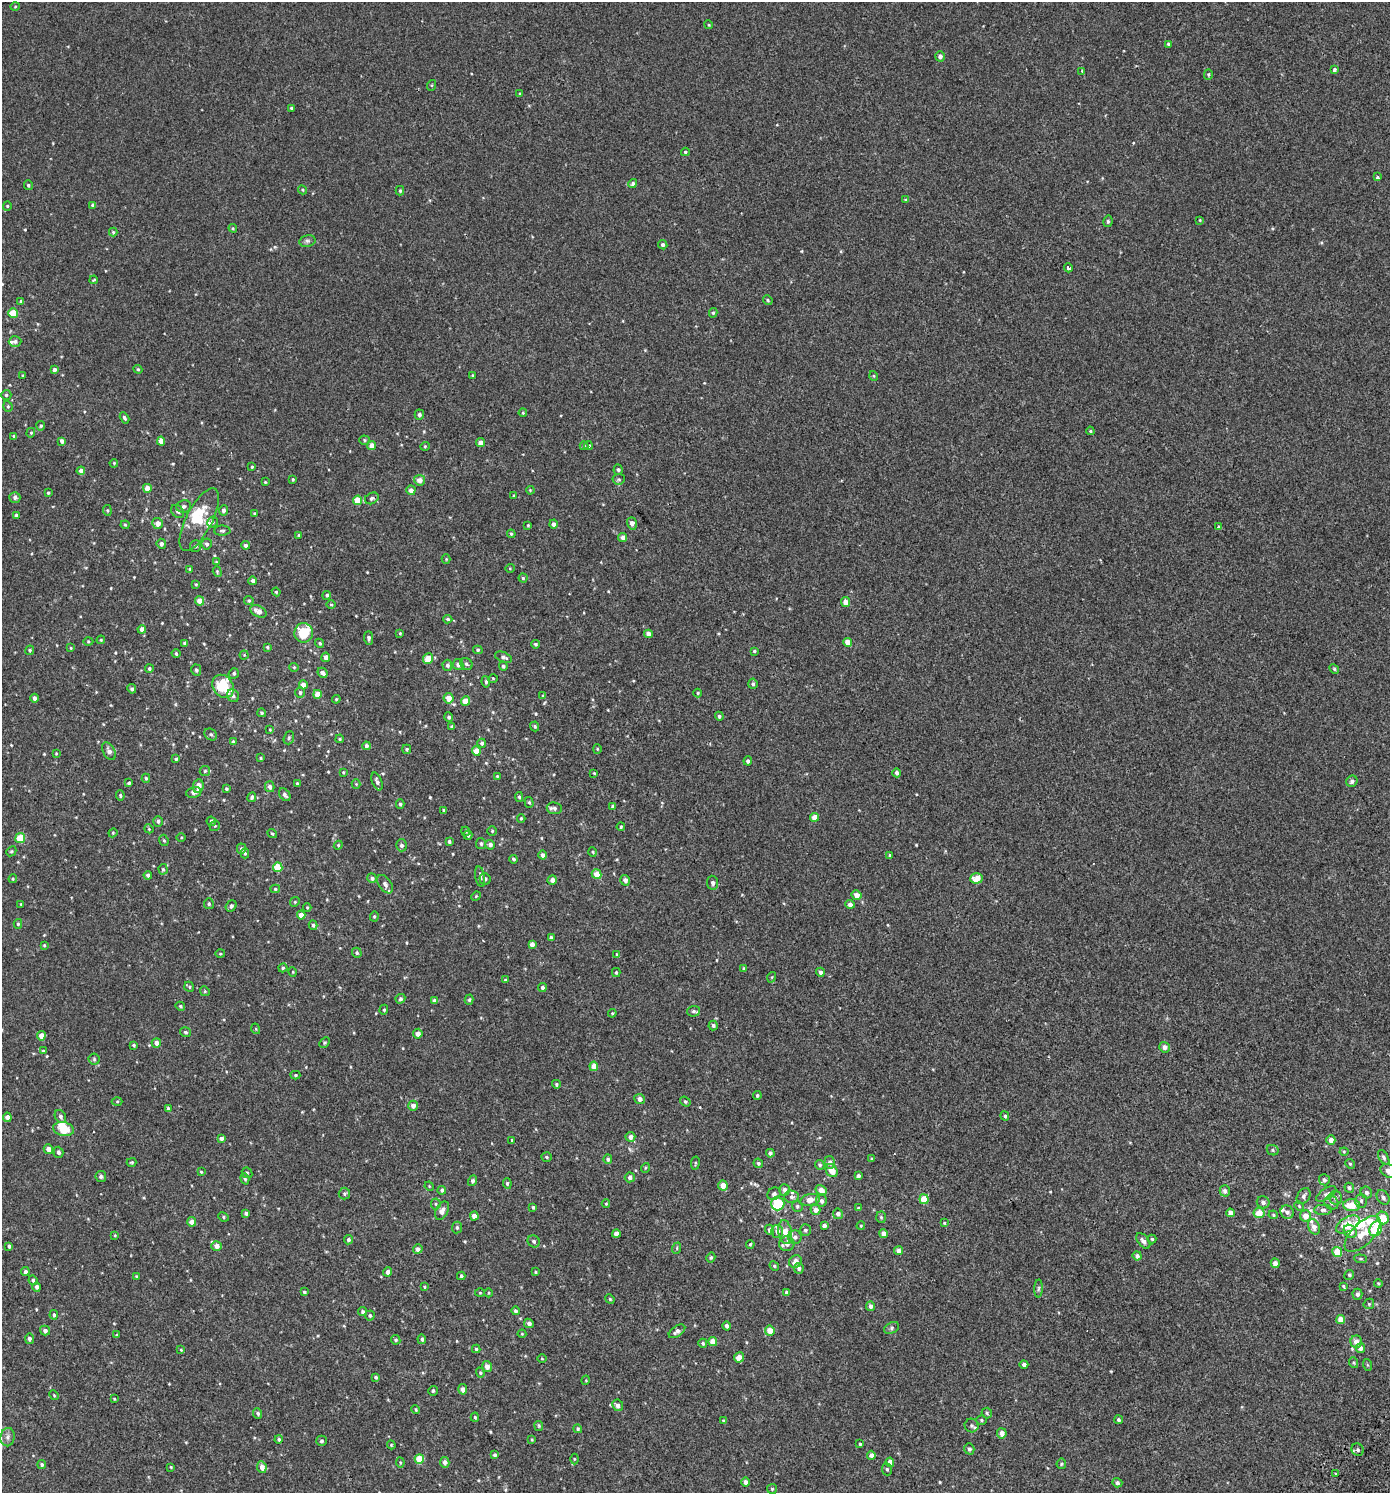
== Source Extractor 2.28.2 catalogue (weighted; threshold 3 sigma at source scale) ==
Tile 6 of 4 x 4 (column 2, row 2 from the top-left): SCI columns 1648-3035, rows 3040-4530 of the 6007 x 6069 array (HDU 1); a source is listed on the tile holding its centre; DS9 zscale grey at full resolution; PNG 1392 x 1495 px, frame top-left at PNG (2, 2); each listed source drawn as its Kron ellipse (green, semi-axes under 4 px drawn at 4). Shown black and unused: <1% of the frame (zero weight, under 2 of 3 exposures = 3% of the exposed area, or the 3 px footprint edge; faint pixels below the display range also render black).
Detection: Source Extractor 2.28.2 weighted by HDU 2 'WHT'; one run over the whole footprint, this tile lists its part. Background 0.00218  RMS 0.0058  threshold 0.0262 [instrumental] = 3 sigma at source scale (4.5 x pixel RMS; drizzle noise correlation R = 1.50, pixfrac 1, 0.0396/0.0396 arcsec/px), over >= 5 px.
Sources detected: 554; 1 inside a brighter object's white glare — neither listed nor drawn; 14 inside a brighter listed object's ellipse — not listed separately; of the other 539, all 500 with FLUX_AUTO >= 0.44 (the completeness limit of this list) listed and drawn (39 fainter detections not listed), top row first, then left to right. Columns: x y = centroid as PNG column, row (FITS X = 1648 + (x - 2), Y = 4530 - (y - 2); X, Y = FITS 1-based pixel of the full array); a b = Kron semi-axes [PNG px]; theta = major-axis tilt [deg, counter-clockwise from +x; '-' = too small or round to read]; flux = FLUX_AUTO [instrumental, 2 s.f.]
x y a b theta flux
15 7 4 3 - 0.44
709 25 4 3 - 0.47
1168 44 3 3 - 0.79
940 56 5 4 - 2.1
1334 69 3 3 - 2.8
1082 71 3 3 - 0.7
1208 74 5 4 - 0.6
432 85 5 3 - 0.56
520 94 4 3 - 0.5
291 108 4 3 - 0.73
685 152 4 3 - 0.82
1378 177 4 3 - 2.3
633 184 4 4 - 1.4
28 185 5 4 - 0.86
302 190 5 4 - 0.68
400 191 5 4 - 0.8
906 200 3 3 - 0.75
93 205 4 3 - 1.5
7 206 5 4 - 0.59
1200 220 4 4 - 0.49
1108 221 6 4 78 0.95
233 228 4 4 - 0.57
113 232 4 4 - 0.64
307 241 8 6 13 1.2
663 245 5 4 - 0.97
1068 268 4 3 - 2.6
94 280 4 3 - 0.53
768 300 5 4 - 0.71
21 301 4 3 - 1.1
13 313 5 4 - 9.9
713 313 4 4 - 0.88
15 341 6 5 - 1.5
138 369 4 4 - 0.67
54 370 4 3 - 1.6
23 375 4 3 - 0.48
472 375 4 3 - 0.5
874 376 5 3 - 0.44
6 395 5 5 - 0.88
8 406 5 4 - 0.76
523 413 4 4 - 0.56
419 415 5 4 - 1.5
124 418 6 3 -58 0.9
41 426 5 4 - 0.83
1090 431 4 3 - 0.73
31 433 5 4 - 0.7
14 436 3 3 - 0.78
364 440 5 4 - 0.73
62 441 4 4 - 2.1
161 441 4 4 - 4
480 443 4 4 - 2.8
588 445 4 4 - 1.1
372 446 4 4 - 4.1
425 446 4 4 - 0.63
584 446 4 4 - 0.66
114 463 4 3 - 0.49
252 467 4 3 - 0.62
618 470 5 4 - 0.97
81 471 4 4 - 2.5
293 479 4 3 - 0.67
619 479 6 5 - 0.8
420 480 5 5 - 3.2
265 482 3 3 - 0.52
147 488 4 4 - 4.7
411 490 4 4 - 2.5
530 490 4 3 - 0.48
48 493 4 3 - 0.62
514 496 4 3 - 0.52
15 497 5 5 - 1.9
372 498 7 5 30 1.2
358 500 5 4 - 11
184 506 7 6 - 1.4
107 510 5 3 - 0.6
223 510 5 4 - 1.7
177 511 7 5 -43 1.2
254 514 4 3 - 0.53
16 515 4 3 - 0.92
199 520 35 13 63 14
212 522 6 5 - 0.91
158 523 5 5 - 3.5
632 523 6 4 -73 2.9
553 524 4 4 - 1.6
125 525 4 4 - 0.51
528 525 3 3 - 0.54
1219 527 4 3 - 1.4
222 531 8 5 1 1
511 534 4 3 - 0.66
299 535 3 3 - 0.5
623 537 4 4 - 2.1
161 544 5 5 - 1.7
207 544 5 5 - 1.3
245 545 4 4 - 1
196 546 6 5 - 1.3
446 559 4 4 - 0.51
216 562 4 3 - 0.58
510 568 4 4 - 0.51
190 569 4 3 - 0.64
217 572 5 4 - 0.59
523 578 4 4 - 0.8
253 581 4 4 - 1.3
196 584 4 3 - 0.58
276 592 4 4 - 0.6
327 595 4 4 - 0.96
200 601 4 4 - 4.8
249 601 5 4 - 0.72
845 602 5 4 - 4.2
331 605 4 3 - 0.52
258 611 9 5 -28 3.7
448 619 4 4 - 0.83
142 629 4 4 - 2.5
304 633 10 9 - 16
400 633 3 2 - 0.55
648 634 4 4 - 3.2
369 638 7 4 -89 1.4
101 640 4 3 - 0.51
88 642 5 3 - 0.51
848 642 4 4 - 5.5
185 643 4 4 - 1.3
320 643 5 4 - 0.72
535 644 4 4 - 0.86
267 647 3 3 - 0.64
71 648 4 4 - 0.55
30 650 5 4 - 0.8
478 650 5 4 - 0.86
754 651 4 4 - 0.62
176 654 4 3 - 0.66
244 655 4 4 - 0.55
326 657 4 4 - 2.9
503 657 9 5 -20 1.5
428 658 5 5 - 6.6
466 664 7 5 -36 1.2
447 665 5 5 - 1.3
458 665 5 5 - 2.1
503 666 4 4 - 0.88
294 667 4 4 - 0.53
149 669 4 4 - 0.94
1334 669 5 4 - 0.67
196 670 5 5 - 1.3
234 673 5 5 - 0.94
322 673 5 4 - 2.6
493 678 5 3 - 0.47
486 682 5 4 - 0.91
753 684 5 4 - 1.1
303 685 5 4 - 3.2
223 686 12 10 -54 23
132 689 5 4 - 1.1
300 692 5 5 - 1.3
698 693 4 4 - 0.59
317 694 4 4 - 5.9
233 696 6 5 - 1.4
543 696 4 4 - 0.66
35 698 4 4 - 1.8
449 698 5 5 - 5.9
336 699 4 4 - 0.59
465 701 5 4 - 5.5
262 713 4 3 - 0.77
719 716 4 4 - 1.1
449 717 5 4 - 0.98
535 726 5 4 - 0.8
452 727 3 3 - 0.88
270 730 4 4 - 0.46
211 734 7 5 -36 1.1
289 738 7 5 70 0.99
340 739 4 3 - 0.63
233 742 4 3 - 1.3
482 743 4 4 - 1.4
366 746 4 3 - 1.6
407 749 4 4 - 0.71
597 749 4 4 - 0.52
109 751 9 5 -60 1.9
476 751 4 4 - 7.7
56 753 3 2 - 0.46
261 758 4 3 - 0.6
176 759 3 3 - 0.83
748 761 4 4 - 1.4
205 771 5 5 - 0.76
343 772 4 3 - 0.56
594 773 4 4 - 0.5
897 773 4 4 - 1.3
497 776 4 3 - 0.46
146 778 4 4 - 0.81
377 781 9 5 -69 1.6
1352 781 6 5 - 1.8
129 783 4 3 - 0.72
297 784 3 3 - 0.76
356 784 4 4 - 0.52
198 786 7 5 82 4
270 787 5 4 - 1.8
226 789 4 4 - 0.89
194 792 7 5 10 2.4
120 795 5 3 - 0.71
285 795 7 5 -55 1.5
252 797 5 4 - 0.99
519 797 5 4 - 0.8
529 802 5 4 - 0.81
400 804 4 3 - 0.86
613 806 3 3 - 1.1
554 808 7 6 - 1.5
444 810 3 3 - 0.86
815 817 4 4 - 4.8
521 818 4 3 - 0.58
158 821 5 4 - 1.2
211 821 5 4 - 1.2
215 826 5 5 - 0.76
621 827 4 3 - 0.65
149 829 5 3 - 0.53
492 831 5 5 - 0.72
466 832 5 3 - 0.49
113 833 5 4 - 0.58
272 834 5 4 - 0.66
468 835 5 4 - 0.79
181 837 4 3 - 0.49
20 838 5 5 - 14
164 840 6 4 -67 0.77
449 842 3 3 - 0.91
481 843 5 5 - 0.92
338 845 4 4 - 0.58
401 845 6 5 - 1.6
490 845 5 4 - 1.8
241 849 5 4 - 1.4
11 851 5 4 - 0.75
593 852 5 3 - 0.49
245 853 5 4 - 0.75
543 855 4 4 - 1.7
890 855 3 3 - 0.71
513 859 4 4 - 1
278 867 5 4 - 13
163 869 5 4 - 0.76
597 874 5 4 - 6.3
148 875 4 4 - 1.5
480 877 10 5 -81 1.4
372 878 5 4 - 1.5
977 878 6 5 - 5.9
13 879 4 4 - 0.57
485 879 6 5 - 1.2
552 880 5 4 - 2.3
625 880 5 5 - 2.4
713 883 7 5 -82 1.5
385 884 10 6 -54 2.1
275 889 5 4 - 0.78
857 895 5 4 - 3.9
476 896 5 4 - 0.56
295 902 5 4 - 0.62
21 904 4 3 - 0.48
209 904 5 5 - 0.84
850 904 5 4 - 2
231 906 6 5 - 1.3
307 908 4 4 - 0.5
301 915 4 4 - 4
374 916 5 4 - 0.72
18 924 5 4 - 0.76
313 925 5 4 - 1
551 938 4 3 - 1.4
532 944 4 4 - 2.7
44 945 4 4 - 0.49
357 953 5 4 - 0.86
220 954 5 3 - 0.54
616 954 4 3 - 0.74
283 968 4 4 - 0.86
744 968 3 3 - 0.74
293 972 5 3 - 0.44
616 972 4 4 - 0.73
820 972 4 4 - 1.5
772 977 5 3 - 0.49
505 980 4 4 - 0.69
189 987 5 4 - 0.75
542 988 4 4 - 1.4
205 991 5 4 - 0.62
400 999 5 4 - 0.95
435 1000 4 3 - 1.6
469 1000 5 4 - 0.83
180 1006 5 4 - 0.76
384 1010 5 4 - 0.72
693 1011 6 5 - 1.2
612 1013 4 4 - 0.56
713 1025 5 4 - 1.2
256 1029 5 3 - 0.48
185 1032 6 5 - 0.97
418 1034 5 4 - 3.3
41 1036 4 4 - 5.3
156 1043 4 4 - 3.2
325 1043 6 4 46 0.63
134 1045 4 3 - 0.72
1164 1047 5 5 - 2.1
43 1051 4 3 - 0.45
94 1059 5 5 - 0.8
594 1066 4 4 - 5.8
295 1075 5 4 - 0.71
556 1084 4 4 - 0.84
757 1095 4 4 - 0.92
639 1099 5 5 - 2.5
117 1101 5 3 - 0.57
685 1102 5 4 - 0.82
413 1106 5 5 - 2.7
168 1109 4 3 - 1.7
60 1116 7 5 -59 1.4
1005 1116 5 4 - 1
7 1117 4 4 - 2.6
64 1129 10 7 -12 10
630 1137 5 5 - 2.6
221 1138 4 4 - 1.9
512 1140 3 3 - 0.5
1331 1140 5 4 - 3.5
48 1149 5 4 - 3.5
1273 1150 6 5 - 1
58 1152 5 4 - 1.5
1344 1152 4 4 - 0.51
770 1153 4 4 - 1.2
546 1157 5 4 - 0.69
1384 1157 8 4 -58 1.1
608 1159 4 4 - 1.1
872 1159 4 4 - 0.62
132 1162 5 3 - 0.6
830 1162 6 5 - 2.1
695 1163 7 3 82 0.61
758 1163 5 4 - 0.92
1350 1164 5 4 - 0.73
820 1165 5 4 - 0.95
645 1168 5 3 - 0.49
832 1171 7 5 -56 6.3
1389 1171 9 6 -22 4.5
201 1172 4 3 - 0.57
247 1173 6 4 -44 0.72
858 1176 4 4 - 1.5
101 1177 5 5 - 1.1
630 1177 5 5 - 1.7
245 1179 6 4 -70 0.99
1324 1180 5 5 - 1.5
473 1181 5 4 - 1.4
507 1183 5 4 - 0.95
723 1185 5 5 - 4.9
429 1186 5 4 - 0.5
1349 1188 5 4 - 1.1
442 1190 4 4 - 1
785 1190 5 5 - 2
821 1190 6 5 - 3.4
1225 1191 6 5 - 1.7
1366 1193 6 5 - 1.5
344 1194 6 5 - 0.94
774 1194 7 6 - 1.6
1326 1194 11 5 34 1.6
1304 1196 9 6 57 1.6
792 1197 7 6 - 1.4
1383 1197 8 5 -57 1.9
1335 1198 7 6 - 1.5
924 1199 5 4 - 9.5
810 1200 10 6 12 4.9
821 1201 6 5 - 1.9
1361 1201 7 6 - 1.5
1263 1202 6 6 - 1.9
778 1203 7 6 - 21
1331 1203 7 6 - 1.6
436 1204 5 5 - 0.9
606 1204 4 4 - 0.53
1352 1205 8 6 -4 10
797 1206 5 5 - 1
1299 1206 5 3 - 0.45
533 1207 4 4 - 0.96
858 1208 4 4 - 0.65
815 1210 5 5 - 3.1
1323 1210 9 5 0 1.4
442 1211 10 6 61 2.9
1287 1212 7 6 - 2
246 1213 4 3 - 1.1
1230 1213 4 4 - 3
1259 1213 5 5 - 7.6
838 1214 5 5 - 2
1273 1215 5 4 - 0.64
474 1216 4 4 - 4.5
1306 1216 5 5 - 4.9
223 1217 5 4 - 0.81
881 1217 6 5 - 0.81
1383 1218 6 5 - 9.5
192 1222 4 4 - 3.5
944 1223 4 4 - 0.5
1348 1224 13 7 32 13
824 1226 4 4 - 1.6
861 1226 4 3 - 0.56
1314 1227 8 5 -66 2.8
457 1228 6 5 - 1
1376 1229 8 6 62 23
769 1230 5 4 - 1.8
805 1230 6 5 - 1.2
777 1231 6 6 - 2.9
1350 1231 7 6 - 3.7
785 1232 12 7 -80 5.9
883 1233 4 4 - 2.7
616 1234 4 4 - 3.1
1363 1234 23 11 45 9.4
115 1235 4 4 - 0.48
795 1237 7 6 - 1.8
1152 1239 4 4 - 0.81
348 1240 5 4 - 1.3
534 1241 6 6 - 1.3
1143 1241 9 5 -51 2.1
750 1244 4 3 - 0.7
787 1244 7 7 - 3.7
9 1246 4 3 - 0.92
216 1246 5 5 - 3
677 1248 6 3 72 0.63
418 1249 5 4 - 1.9
899 1251 4 4 - 3.2
1337 1252 5 5 - 9.8
1137 1256 5 4 - 2
711 1257 5 4 - 0.81
1361 1259 6 4 -5 0.75
795 1261 7 6 - 3.9
1275 1263 5 4 - 3.1
774 1266 5 4 - 0.69
799 1268 5 5 - 1.5
25 1272 4 4 - 1.5
388 1272 4 4 - 2.3
535 1272 4 3 - 0.56
1349 1275 5 4 - 0.96
136 1276 4 3 - 0.47
461 1276 4 4 - 0.92
33 1280 5 4 - 0.96
1378 1283 4 3 - 0.52
1343 1286 4 3 - 0.57
37 1287 5 4 - 1.7
424 1287 4 3 - 0.54
1038 1289 9 4 89 0.94
304 1292 4 3 - 0.85
787 1292 4 4 - 1.3
480 1293 5 3 - 0.45
489 1293 4 3 - 0.44
1357 1294 5 5 - 1.5
610 1299 5 4 - 0.69
1369 1304 5 5 - 0.69
870 1306 4 4 - 1.7
515 1311 4 4 - 1.1
363 1312 4 4 - 1
54 1315 5 4 - 0.95
370 1315 5 5 - 0.93
1341 1320 4 4 - 5.2
529 1323 5 4 - 1.9
727 1326 4 4 - 1.5
892 1328 8 5 29 1.2
45 1331 5 4 - 1.7
677 1331 9 5 34 2.1
770 1331 5 5 - 6.1
522 1334 4 4 - 0.47
117 1335 4 3 - 0.66
29 1339 5 4 - 1.6
422 1339 5 4 - 1.1
396 1340 5 4 - 0.82
713 1342 4 4 - 5.1
1356 1342 6 6 - 3.5
703 1343 4 4 - 0.88
1360 1348 5 5 - 2.3
476 1349 4 4 - 0.78
181 1350 3 3 - 0.48
739 1357 5 5 - 3.8
542 1359 4 3 - 0.44
1354 1363 5 3 - 0.63
1024 1365 4 4 - 1.7
1368 1365 6 4 -70 0.58
487 1366 5 4 - 3.1
480 1373 5 4 - 0.65
376 1377 4 4 - 0.88
586 1380 5 3 - 0.44
463 1389 5 4 - 2.4
433 1391 5 4 - 0.81
54 1395 5 4 - 0.61
114 1399 3 3 - 0.44
618 1405 6 5 - 1.6
416 1410 4 4 - 0.66
258 1413 5 4 - 1.2
987 1413 5 5 - 0.82
475 1417 4 4 - 0.74
981 1420 5 5 - 0.73
1119 1420 4 3 - 0.96
723 1421 3 3 - 0.6
539 1426 5 4 - 0.63
971 1426 7 7 - 1.3
578 1429 4 4 - 0.87
1002 1433 5 4 - 3.3
8 1437 9 7 81 2.2
279 1439 4 4 - 1
532 1440 4 3 - 0.44
321 1441 5 5 - 0.99
860 1444 3 3 - 0.68
391 1445 4 4 - 0.52
969 1449 5 5 - 1.3
1358 1450 6 6 - 1.4
495 1455 4 4 - 1
871 1455 4 4 - 2.1
419 1459 5 4 - 12
574 1459 5 3 - 0.51
400 1462 5 4 - 0.59
445 1462 5 4 - 2.3
890 1462 4 4 - 4.1
42 1464 4 4 - 1
1061 1464 5 4 - 0.79
171 1467 3 3 - 0.48
262 1467 6 5 - 3.3
887 1469 6 5 - 0.9
1336 1474 3 2 - 0.78
746 1482 4 4 - 2.1
1117 1483 5 4 - 1.4
772 1489 5 5 - 0.83
Overlapping masked pixels (flux is a lower limit): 1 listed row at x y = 1348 1224
Isophote crosses this tile's border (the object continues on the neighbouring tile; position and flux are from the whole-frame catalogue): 1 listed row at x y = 1389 1171